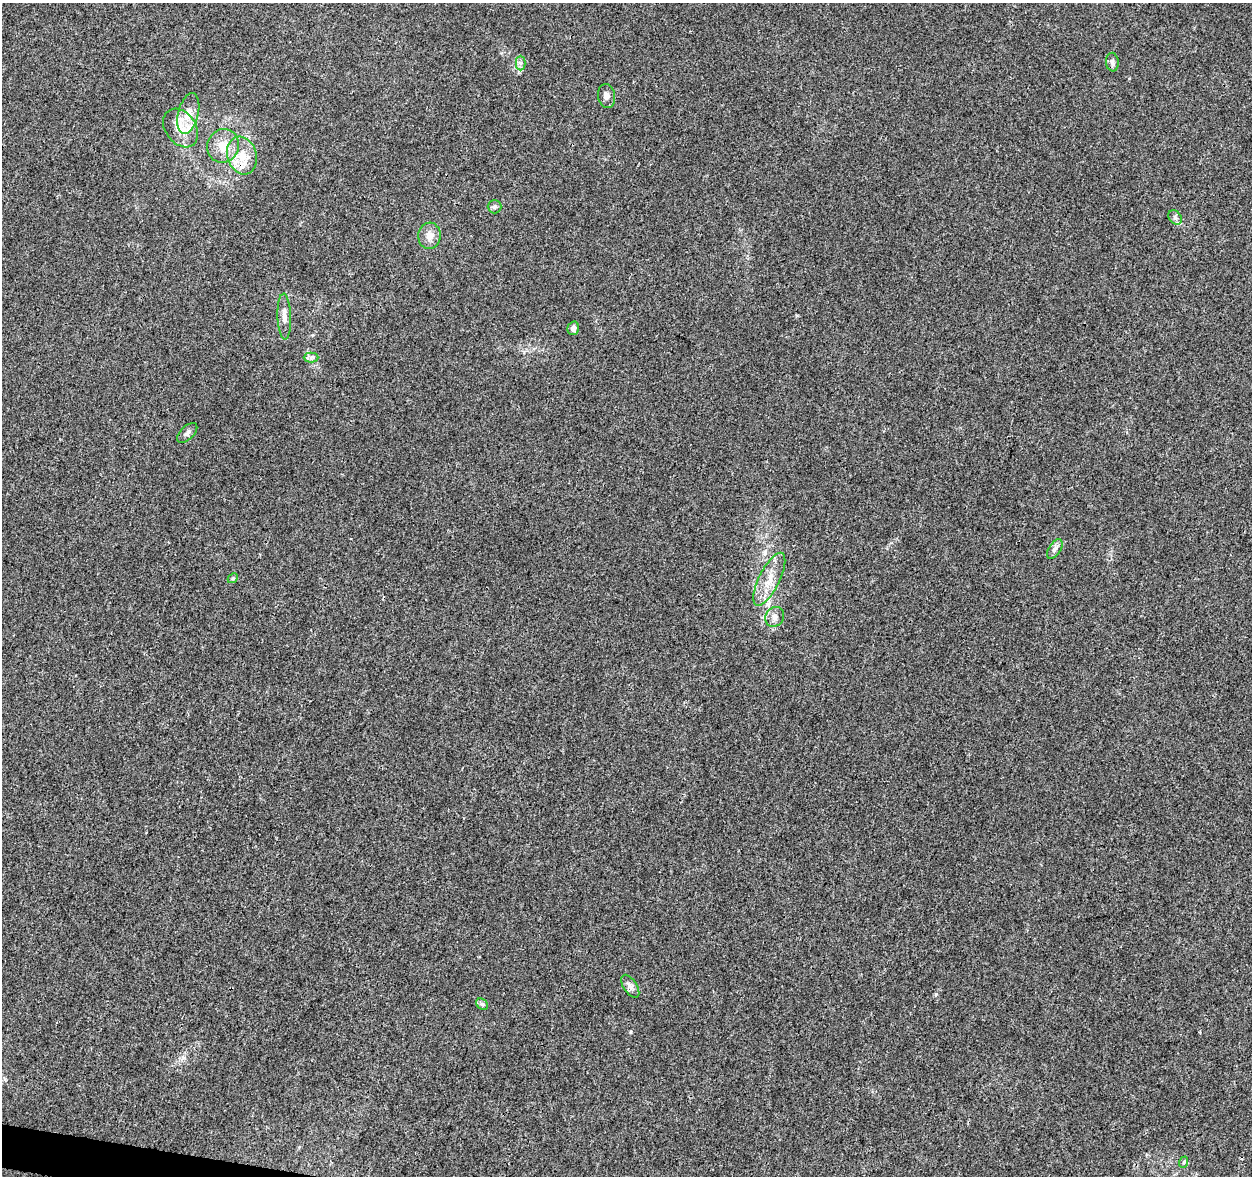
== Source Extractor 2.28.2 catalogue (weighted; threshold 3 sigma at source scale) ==
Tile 7 of 4 x 4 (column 3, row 2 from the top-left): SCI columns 2503-3752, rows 2574-3747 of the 5013 x 5207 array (HDU 1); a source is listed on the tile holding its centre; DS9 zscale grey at full resolution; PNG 1254 x 1178 px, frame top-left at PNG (2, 3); each listed source drawn as its Kron ellipse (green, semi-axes under 4 px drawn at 4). Shown black and unused: <1% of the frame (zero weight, under 3 of 4 exposures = <1% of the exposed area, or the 3 px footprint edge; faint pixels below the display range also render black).
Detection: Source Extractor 2.28.2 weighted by HDU 2 'WHT'; one run over the whole footprint, this tile lists its part. Background 0.00629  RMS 0.0027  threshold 0.0124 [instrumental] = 3 sigma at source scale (4.5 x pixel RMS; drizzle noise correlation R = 1.50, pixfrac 1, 0.0396/0.0396 arcsec/px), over >= 5 px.
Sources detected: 24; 3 inside a brighter listed object's ellipse — not listed separately; the other 21 listed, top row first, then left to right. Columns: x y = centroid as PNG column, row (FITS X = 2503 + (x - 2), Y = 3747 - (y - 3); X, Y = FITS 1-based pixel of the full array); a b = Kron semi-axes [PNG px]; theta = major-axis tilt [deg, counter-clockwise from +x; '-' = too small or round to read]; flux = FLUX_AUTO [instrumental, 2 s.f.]
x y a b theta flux
1112 62 9 6 -83 0.89
521 63 7 4 -90 0.67
607 96 12 8 -79 1.4
188 114 21 10 76 3.4
181 128 21 15 -54 5
223 146 17 15 69 5
242 155 19 14 -72 5.1
495 207 7 6 - 0.68
1175 218 8 6 -55 0.87
429 236 13 11 84 2.4
284 317 23 6 -88 2.1
573 328 7 5 72 1.5
311 357 7 5 0 0.66
187 433 12 6 44 1.1
1055 549 11 6 57 1
233 578 5 4 - 0.39
769 579 29 10 63 4.9
775 617 10 9 - 1.4
630 986 13 6 -57 1.3
482 1004 6 5 - 0.54
1184 1162 6 3 71 0.35
Unlisted compact peaks at least as high as the median listed source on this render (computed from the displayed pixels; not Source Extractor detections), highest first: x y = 936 994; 631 1032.